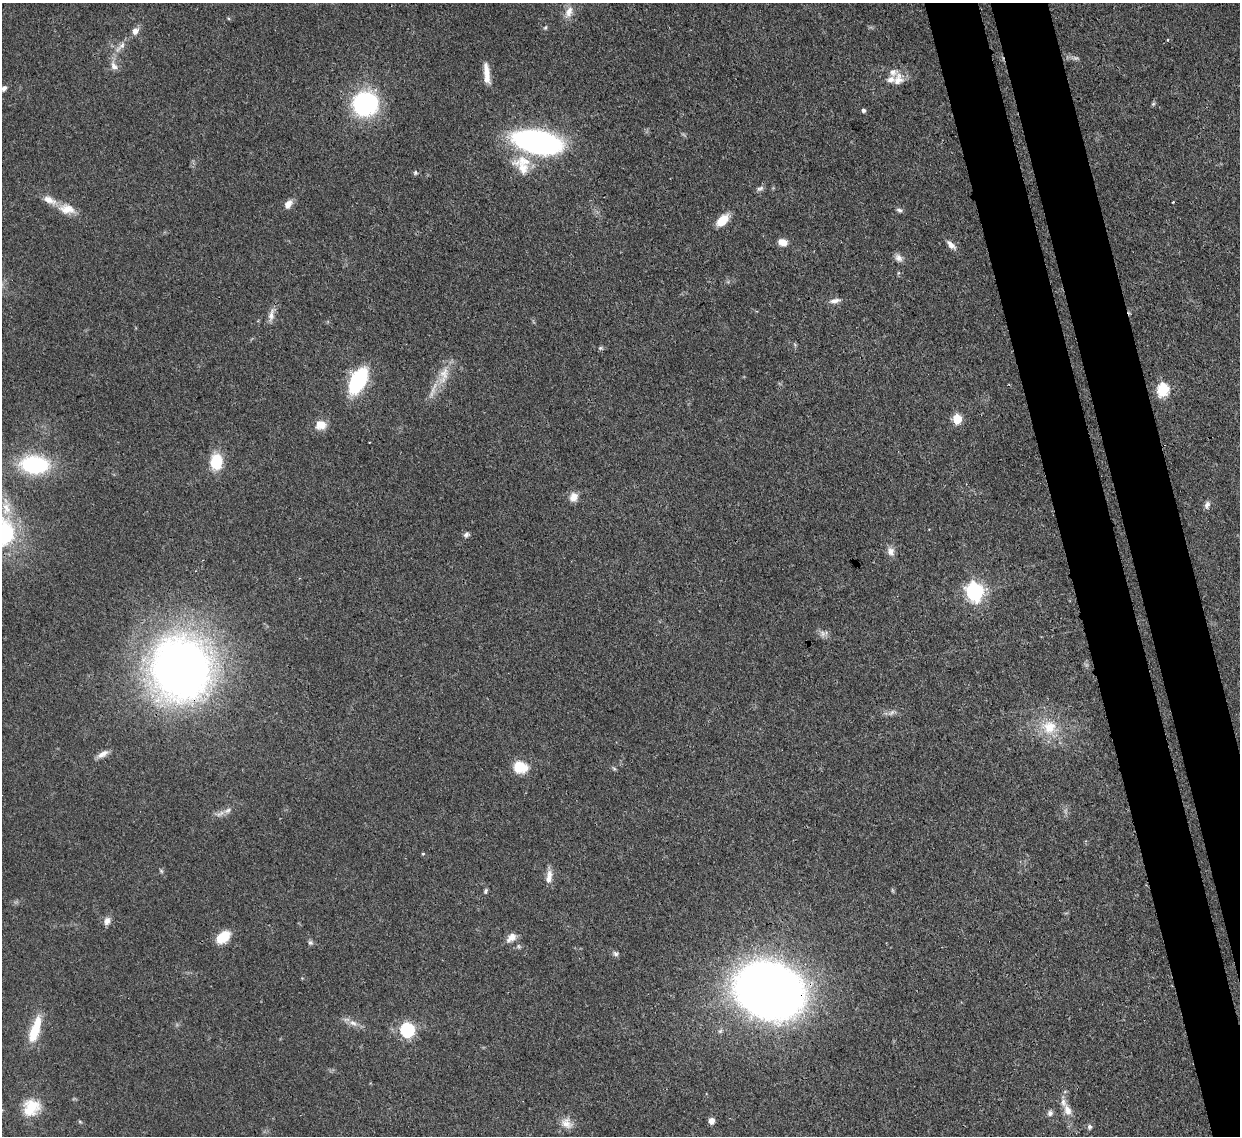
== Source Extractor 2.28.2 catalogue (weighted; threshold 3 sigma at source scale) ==
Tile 6 of 4 x 4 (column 2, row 2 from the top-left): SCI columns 1315-2552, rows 2487-3620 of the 5102 x 5088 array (HDU 1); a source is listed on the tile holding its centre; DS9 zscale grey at full resolution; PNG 1242 x 1138 px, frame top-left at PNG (2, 3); no overlay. Shown black and unused: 8% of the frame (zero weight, under 3 of 4 exposures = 9% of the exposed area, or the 3 px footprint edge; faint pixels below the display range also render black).
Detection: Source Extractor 2.28.2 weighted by HDU 2 'WHT'; one run over the whole footprint, this tile lists its part. Background 0.115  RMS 0.0049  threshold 0.022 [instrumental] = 3 sigma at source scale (4.5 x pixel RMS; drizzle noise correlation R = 1.50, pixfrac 1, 0.05/0.05 arcsec/px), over >= 5 px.
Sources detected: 75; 2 too faint to see at this stretch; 1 cosmic-ray / hot-pixel residue — not listed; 5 inside a brighter listed object's ellipse — not listed separately; the other 67 listed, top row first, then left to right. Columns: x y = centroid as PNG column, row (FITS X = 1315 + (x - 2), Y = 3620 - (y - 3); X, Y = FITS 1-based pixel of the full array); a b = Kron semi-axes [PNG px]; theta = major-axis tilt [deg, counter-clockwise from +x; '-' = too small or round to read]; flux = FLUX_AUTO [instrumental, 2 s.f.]
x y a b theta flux
569 12 17 10 67 4.5
545 27 6 5 - 0.75
1168 40 4 2 - 0.48
121 46 24 6 46 4.3
114 66 13 8 -59 3
487 73 25 6 -83 5.9
898 79 17 13 65 5.4
4 88 7 6 - 1.7
365 103 23 21 21 64
1153 104 5 5 - 0.73
863 110 5 4 - 1.1
537 142 34 15 -10 160
523 168 33 15 -41 11
415 173 6 5 - 0.9
760 189 11 5 28 1.4
49 200 18 9 -22 5
1173 202 3 2 - 0.37
288 204 12 8 52 3.5
67 209 21 12 -10 7.3
899 210 8 5 -16 1.1
722 220 14 8 42 9.3
782 242 10 7 -14 4.5
951 245 14 7 -45 2.8
898 258 11 8 -44 2.5
835 301 14 6 10 2.4
271 315 19 7 81 3.6
600 348 7 5 12 0.83
444 375 29 12 74 9.5
358 381 24 12 62 44
1163 389 7 6 - 49
957 419 6 5 - 26
321 425 12 11 - 6
216 462 15 11 88 17
34 465 23 14 -2 52
573 497 11 10 - 4.2
1207 505 9 7 59 1.9
6 508 20 12 -89 8.5
466 534 7 6 - 1.3
891 551 12 8 -76 2.9
974 591 7 7 - 190
181 668 54 49 -84 390
892 712 11 5 45 1.5
1049 727 21 19 7 14
103 754 16 7 31 3.1
520 767 17 13 -14 11
227 810 11 6 24 2.4
423 854 5 3 - 0.45
161 871 6 4 -71 0.71
549 877 19 8 80 4
485 891 8 5 70 0.89
107 921 11 8 64 2.7
223 937 16 10 41 11
511 938 14 8 44 3.7
310 942 7 6 - 1.1
518 946 6 4 -89 0.78
615 954 8 6 -39 1.3
770 991 39 32 -18 660
353 1023 12 7 -34 3.1
35 1030 34 10 72 14
407 1030 6 6 - 82
31 1108 20 17 42 13
1067 1110 15 9 -68 4.6
1050 1113 7 7 - 1.6
711 1121 6 6 - 2.7
80 1122 6 4 -20 0.56
567 1123 16 13 -44 5.3
1089 1127 6 6 - 1.3
Overlapping masked pixels (flux is a lower limit): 2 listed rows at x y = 181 668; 770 991
Isophote crosses this tile's border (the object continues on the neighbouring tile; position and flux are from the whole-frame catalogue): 1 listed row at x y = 4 88